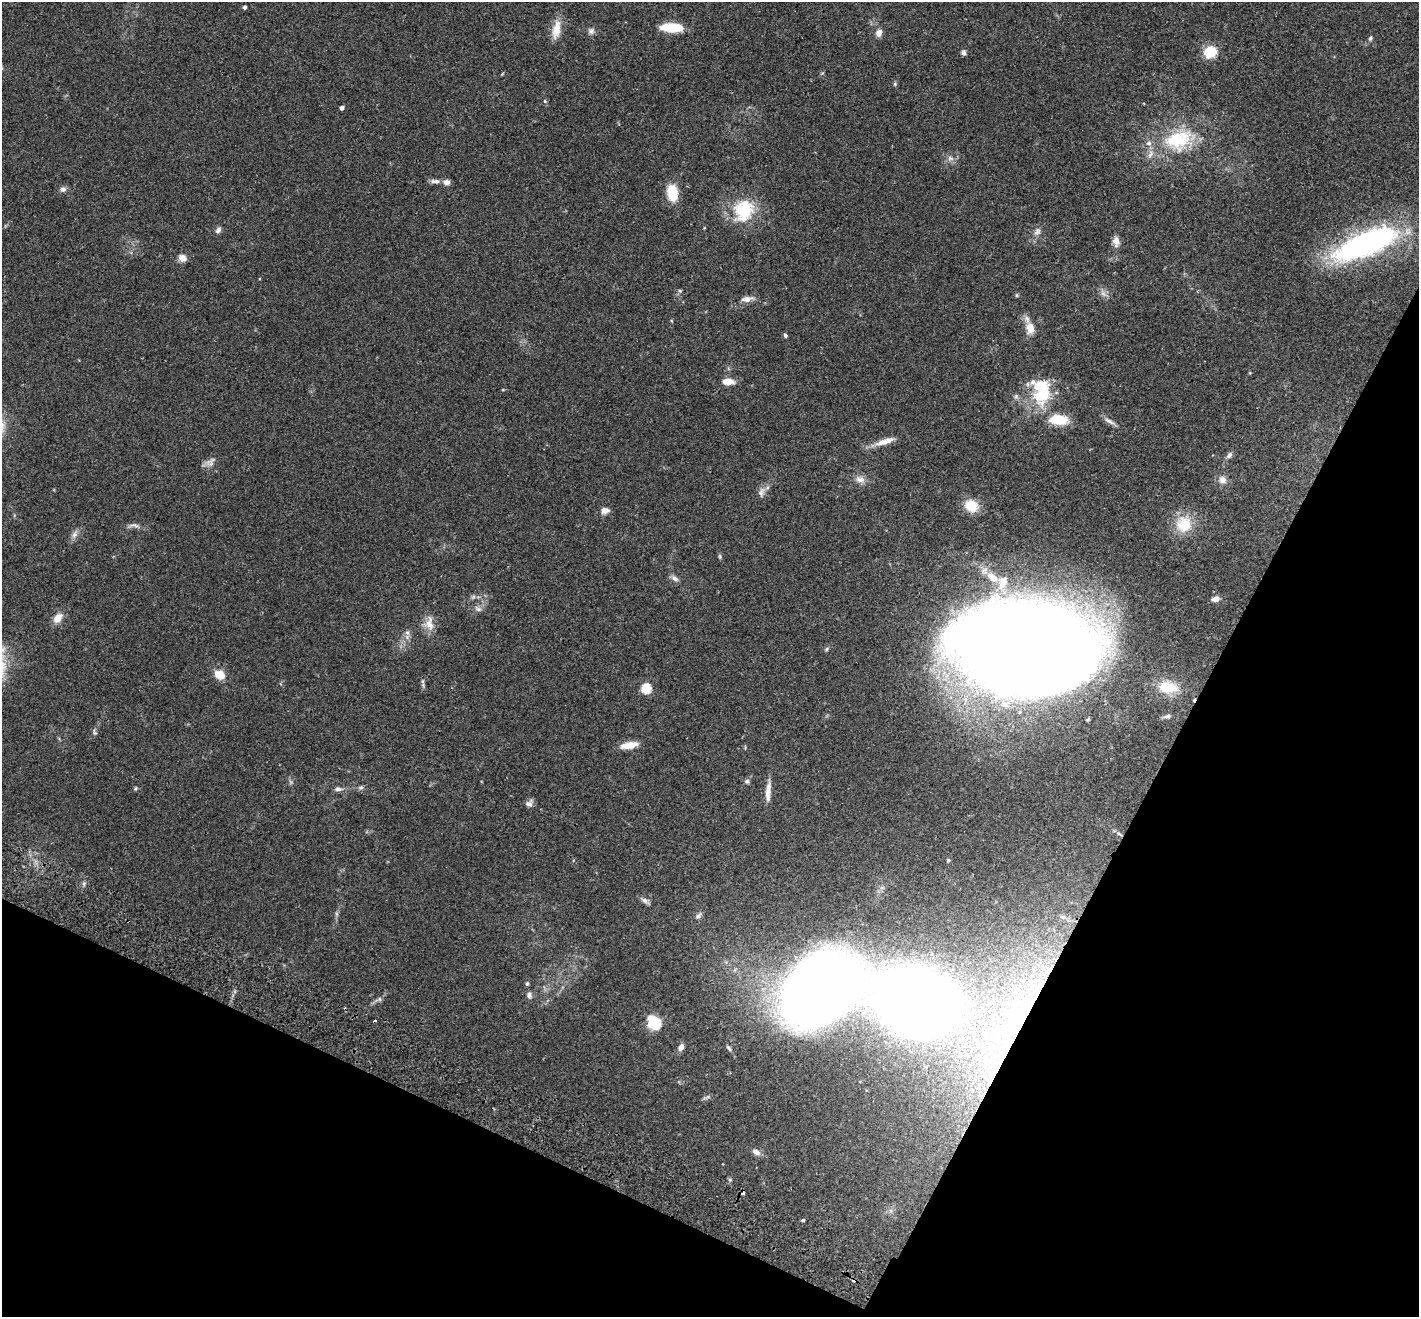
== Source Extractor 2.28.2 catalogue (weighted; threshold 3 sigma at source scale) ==
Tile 15 of 4 x 4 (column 3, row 4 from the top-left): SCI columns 2865-4281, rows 199-1513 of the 5732 x 5790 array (HDU 1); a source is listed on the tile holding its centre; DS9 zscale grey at full resolution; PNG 1421 x 1319 px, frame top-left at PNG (2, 2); no overlay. Shown black and unused: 25% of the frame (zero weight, under 2 of 3 exposures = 3% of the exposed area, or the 3 px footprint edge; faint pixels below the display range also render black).
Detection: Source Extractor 2.28.2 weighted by HDU 2 'WHT'; one run over the whole footprint, this tile lists its part. Background 0.0681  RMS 0.0082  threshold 0.0369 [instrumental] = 3 sigma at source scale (4.5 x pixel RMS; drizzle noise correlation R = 1.50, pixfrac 1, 0.05/0.05 arcsec/px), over >= 5 px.
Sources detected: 86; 1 too faint to see at this stretch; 2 inside a brighter object's white glare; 4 cosmic-ray / hot-pixel residue — not listed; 3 inside a brighter listed object's ellipse — not listed separately; the other 76 listed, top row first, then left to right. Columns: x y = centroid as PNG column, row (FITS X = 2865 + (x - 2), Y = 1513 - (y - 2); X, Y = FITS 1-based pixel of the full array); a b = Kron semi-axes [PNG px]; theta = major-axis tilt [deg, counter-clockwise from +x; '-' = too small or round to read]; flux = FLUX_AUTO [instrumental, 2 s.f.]
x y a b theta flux
244 7 4 3 - 2.3
672 28 22 8 -2 23
556 29 24 10 77 11
591 31 9 8 - 2.6
879 33 7 6 - 5.1
1370 38 7 4 68 1.4
1210 52 10 9 - 23
964 53 7 5 88 2.1
895 84 6 4 -48 1
545 101 6 4 -89 0.97
342 108 4 4 - 2.7
1178 140 41 27 19 53
950 158 8 6 7 2.6
435 181 13 6 -5 3
446 182 8 6 -1 3.9
63 189 8 6 -1 2.7
672 193 19 12 -81 17
744 210 29 25 68 36
218 230 8 6 57 2.5
1116 241 12 8 -80 4.7
1367 244 72 26 24 160
182 258 9 7 -36 5
1017 295 5 3 - 0.85
747 299 14 7 7 4.7
1030 328 12 9 -78 9.3
785 335 6 4 -62 1.3
728 382 12 6 -1 9.3
1041 392 34 20 87 40
1059 420 21 11 -4 19
1109 421 18 5 -28 3.5
884 442 27 7 17 8.6
1229 455 10 6 49 2.4
211 462 14 6 64 3.6
860 479 14 9 -9 5.2
1222 480 10 10 - 4.6
761 492 13 6 74 3.5
971 506 14 12 -26 16
605 510 9 7 4 4.7
1184 524 22 21 - 20
134 525 16 3 -9 2.6
74 535 10 7 45 3.4
992 577 15 9 -40 12
675 579 10 6 -32 3
1215 599 8 6 11 4.7
478 609 10 5 -33 2.4
58 618 13 9 50 7.2
429 624 21 12 -87 8.8
407 633 7 5 -29 2
1026 649 96 67 -7 2600
220 674 14 11 -23 8.9
423 681 6 4 71 1.2
1168 687 23 14 -7 18
646 688 5 5 - 48
1167 716 9 5 12 1.8
95 732 9 4 -64 1.4
629 745 21 7 10 9.5
747 781 6 5 - 1.7
361 787 7 4 2 1.5
135 788 5 4 - 1.1
338 789 10 5 0 2.7
768 792 25 6 86 7.3
529 803 10 8 29 3.1
948 860 5 4 - 0.9
645 900 9 6 -40 2.6
698 916 9 6 52 2.3
527 984 5 4 - 1.1
820 989 60 45 37 1100
529 995 8 6 -85 2.4
379 999 6 4 -70 1.1
916 1000 48 35 -18 980
1020 1021 76 28 36 130
653 1022 16 13 -47 20
681 1047 10 6 65 3.5
729 1048 8 4 -57 1.4
756 1152 11 6 -26 3.9
803 1220 4 3 - 0.9
Overlapping masked pixels (flux is a lower limit): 2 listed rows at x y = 916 1000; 1020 1021